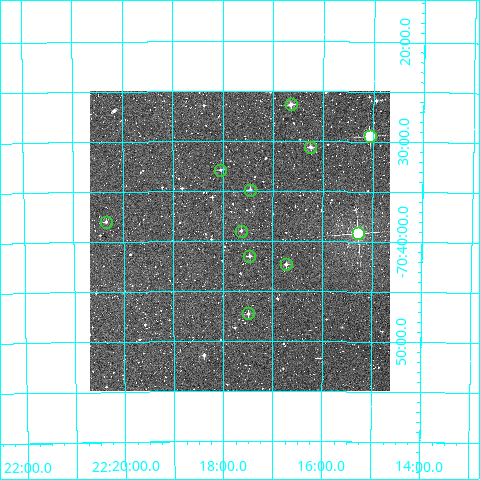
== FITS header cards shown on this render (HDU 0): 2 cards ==
NAXIS1  =                  300
NAXIS2  =                  300

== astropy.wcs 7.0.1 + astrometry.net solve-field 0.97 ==
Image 300 x 300 px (HDU 0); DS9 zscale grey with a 90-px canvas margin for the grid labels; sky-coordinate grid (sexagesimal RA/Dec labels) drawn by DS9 from the SOLVED WCS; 11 Tycho-2 reference stars matched to detected sources circled (green)
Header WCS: RA---TAN/DEC--TAN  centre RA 22:17:40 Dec -70:40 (334.42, -70.67 deg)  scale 6 arcsec/px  FOV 30.0' x 30.0'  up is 0 deg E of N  parity normal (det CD < 0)
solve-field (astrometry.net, Tycho-2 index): VERIFIED the header's WCS against the Tycho-2 star catalogue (verified at 2 index scales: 10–11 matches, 0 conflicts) and refined it, rather than solving blind
Solved WCS: RA---TAN-SIP/DEC--TAN-SIP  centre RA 22:17:40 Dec -70:40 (334.42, -70.67 deg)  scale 5.99 arcsec/px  FOV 30.0' x 30.0'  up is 0 deg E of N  parity normal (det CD < 0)
The solver's refit moves the header's centre by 1.7 arcsec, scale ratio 0.9989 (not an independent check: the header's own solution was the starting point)
Tycho-2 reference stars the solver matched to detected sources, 11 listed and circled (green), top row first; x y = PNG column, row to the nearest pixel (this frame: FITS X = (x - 90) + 1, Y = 300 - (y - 92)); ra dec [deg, ICRS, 3 dp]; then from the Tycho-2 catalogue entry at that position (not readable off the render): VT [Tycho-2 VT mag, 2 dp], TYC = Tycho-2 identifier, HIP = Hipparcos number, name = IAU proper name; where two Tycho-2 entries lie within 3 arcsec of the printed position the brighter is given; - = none
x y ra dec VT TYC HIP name
291 105 334.161 -70.439 10.40 9328-1010-1 - -
370 137 333.767 -70.490 8.63 9328-493-1 109864 -
310 148 334.061 -70.509 10.49 9328-892-1 - -
220 171 334.511 -70.548 12.31 9328-668-1 - -
250 191 334.361 -70.581 11.20 9328-494-1 - -
106 223 335.086 -70.633 11.36 9328-1056-1 - -
241 232 334.408 -70.649 11.75 9328-1404-1 - -
358 234 333.821 -70.653 6.99 9328-1418-1 109880 -
249 257 334.365 -70.691 10.87 9328-521-1 - -
286 265 334.182 -70.705 11.18 9328-783-1 - -
248 314 334.373 -70.787 11.10 9328-1381-1 - -